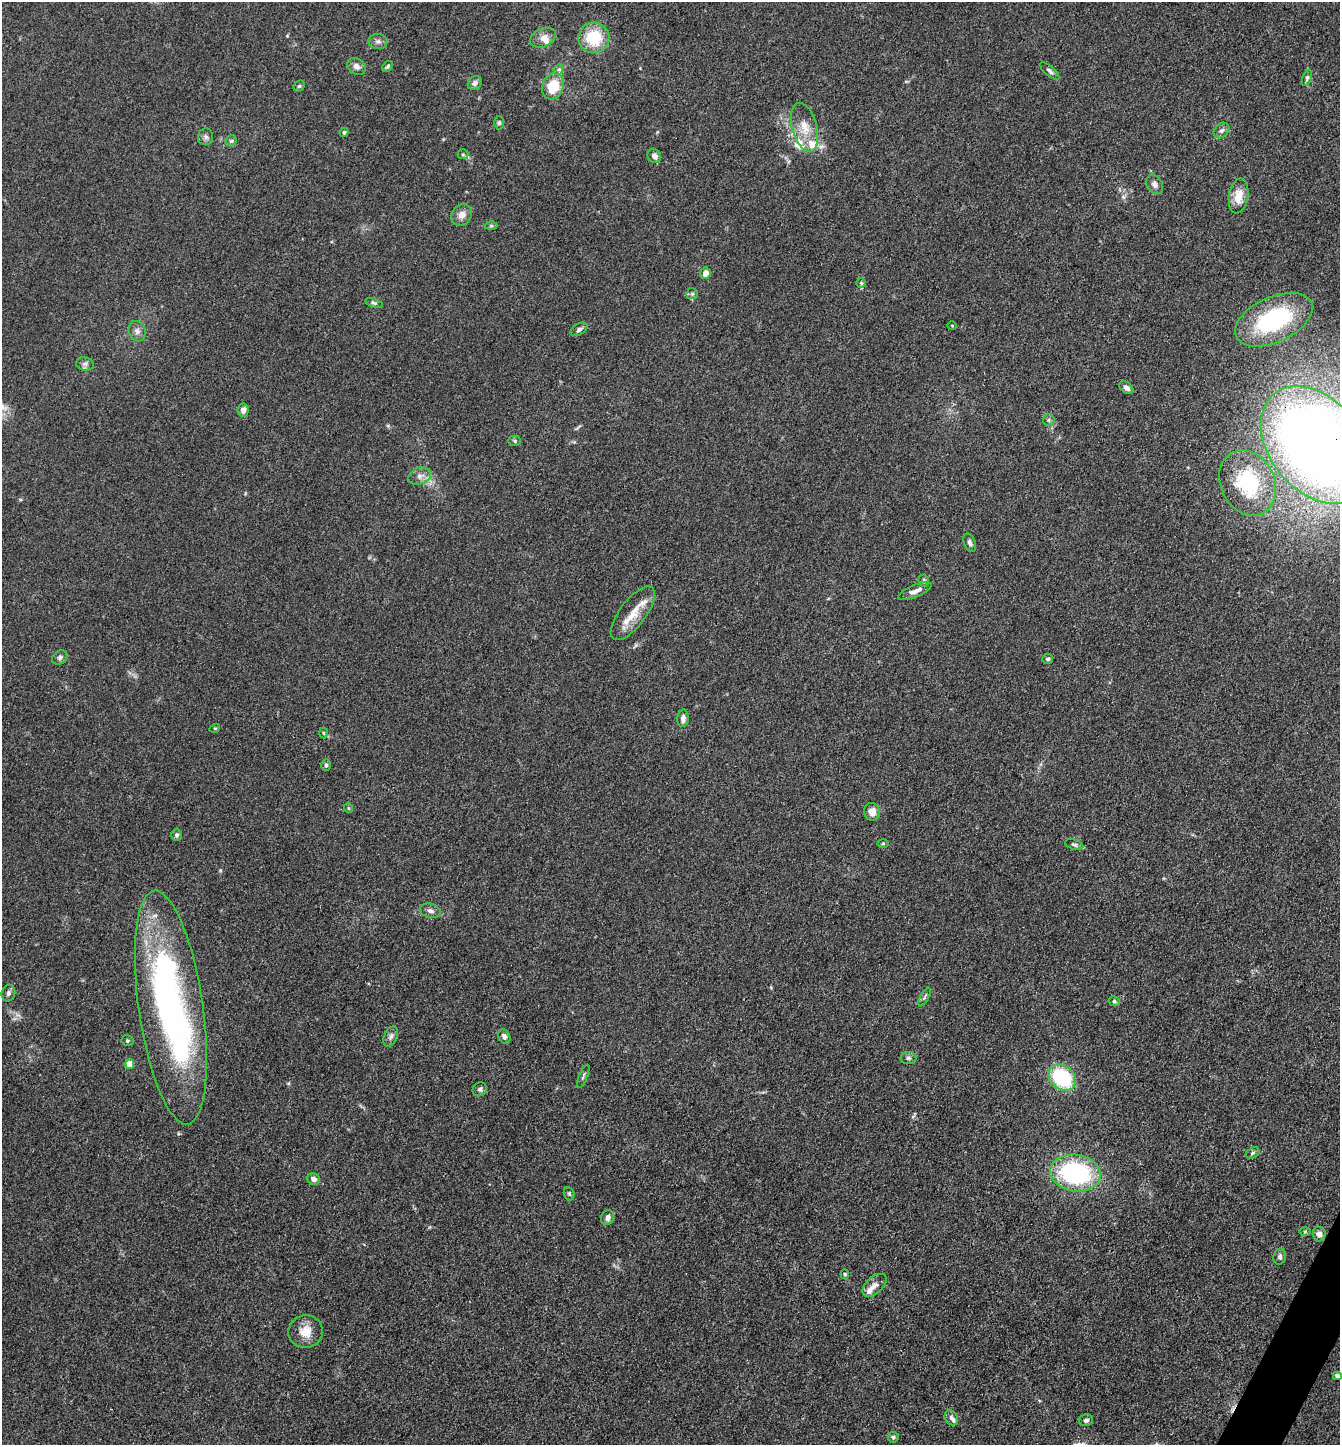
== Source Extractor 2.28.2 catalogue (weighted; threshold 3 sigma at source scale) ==
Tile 6 of 4 x 4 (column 2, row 2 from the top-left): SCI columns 1624-2961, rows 2888-4330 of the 5783 x 5774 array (HDU 1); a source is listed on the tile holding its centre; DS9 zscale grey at full resolution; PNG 1342 x 1447 px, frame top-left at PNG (2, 2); each listed source drawn as its Kron ellipse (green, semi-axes under 4 px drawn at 4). Shown black and unused: <1% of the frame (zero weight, under 3 of 4 exposures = <1% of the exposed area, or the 3 px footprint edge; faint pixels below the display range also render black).
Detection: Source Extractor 2.28.2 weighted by HDU 2 'WHT'; one run over the whole footprint, this tile lists its part. Background 0.0821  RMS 0.0064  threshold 0.0288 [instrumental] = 3 sigma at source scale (4.5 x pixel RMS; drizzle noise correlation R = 1.50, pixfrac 1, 0.05/0.05 arcsec/px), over >= 5 px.
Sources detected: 92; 1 inside a brighter object's white glare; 1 cosmic-ray / hot-pixel residue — neither listed nor drawn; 8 inside a brighter listed object's ellipse — not listed separately; the other 82 listed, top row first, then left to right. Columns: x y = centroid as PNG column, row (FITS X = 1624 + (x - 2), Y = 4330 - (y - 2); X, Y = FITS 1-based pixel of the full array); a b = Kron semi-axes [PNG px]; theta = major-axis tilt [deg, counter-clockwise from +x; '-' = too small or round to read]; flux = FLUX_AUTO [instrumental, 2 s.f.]
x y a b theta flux
543 38 13 9 25 4.9
594 38 15 15 - 24
378 41 9 7 -2 2.4
356 66 10 7 -38 2.9
388 66 6 4 45 1.2
559 69 6 4 45 1.1
1050 71 12 5 -41 1.8
1307 78 8 4 72 1.4
475 83 7 6 - 2.2
299 86 6 5 - 0.93
553 86 13 10 71 18
499 123 7 5 89 1.2
805 127 25 12 -75 11
1222 130 9 6 44 2.2
344 132 4 4 - 1
206 137 8 7 - 2.2
231 141 6 5 - 1.3
463 154 5 5 - 0.86
654 156 7 6 - 3.2
1155 184 10 7 -58 2.8
1239 196 17 9 80 9.4
462 215 11 9 50 4.9
491 226 6 4 -1 0.85
705 273 6 5 - 5.2
861 283 4 4 - 0.78
692 294 6 5 - 1.2
374 303 9 4 -18 1.2
1274 320 41 22 25 66
952 325 4 3 - 0.53
579 329 9 5 30 1.8
137 331 10 8 -71 3
85 364 9 6 -11 2.2
1126 388 8 5 -36 2.6
243 410 6 5 - 3.7
1049 420 6 5 - 1.2
515 441 6 5 - 1.1
1316 445 66 46 -50 840
420 476 11 8 22 3.4
1248 483 34 27 -64 45
970 543 10 5 -68 2.1
924 581 6 5 - 1.3
915 591 18 6 23 4
633 613 32 13 53 12
60 657 8 6 34 1.7
1048 659 5 5 - 1.2
683 718 9 5 85 3.6
215 728 5 3 - 0.59
323 733 5 3 - 0.65
326 765 5 4 - 1.1
348 808 5 3 - 0.59
872 812 9 8 - 5.3
176 835 6 5 - 1.6
883 843 6 4 1 0.64
1074 845 9 5 -17 1.5
430 911 11 7 -16 2.4
8 993 8 7 - 1.8
925 997 10 4 62 1.1
1114 1001 6 4 -26 0.99
171 1008 118 32 -82 220
391 1037 11 6 65 2.2
504 1037 7 6 - 2.3
127 1041 6 5 - 1
908 1058 8 6 1 1.6
129 1064 5 4 - 12
583 1076 12 2 67 1
1062 1078 15 11 -38 46
480 1089 7 6 - 1.5
1253 1153 7 5 28 1.4
1075 1173 25 18 -9 80
314 1179 6 6 - 3
569 1194 7 5 -69 1
608 1218 8 6 71 2.7
1305 1232 6 4 1 0.74
1319 1234 7 6 - 3.2
1280 1257 8 6 79 1.8
845 1274 5 4 - 0.83
875 1285 14 8 42 4
305 1332 17 16 - 9.4
1337 1376 4 4 - 2.9
951 1418 8 6 -59 1.7
1086 1420 7 6 - 1.9
893 1437 5 5 - 1.2
Overlapping masked pixels (flux is a lower limit): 1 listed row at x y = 1316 445
Isophote crosses this tile's border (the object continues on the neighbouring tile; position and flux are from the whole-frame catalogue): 2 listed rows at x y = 1316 445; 1337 1376